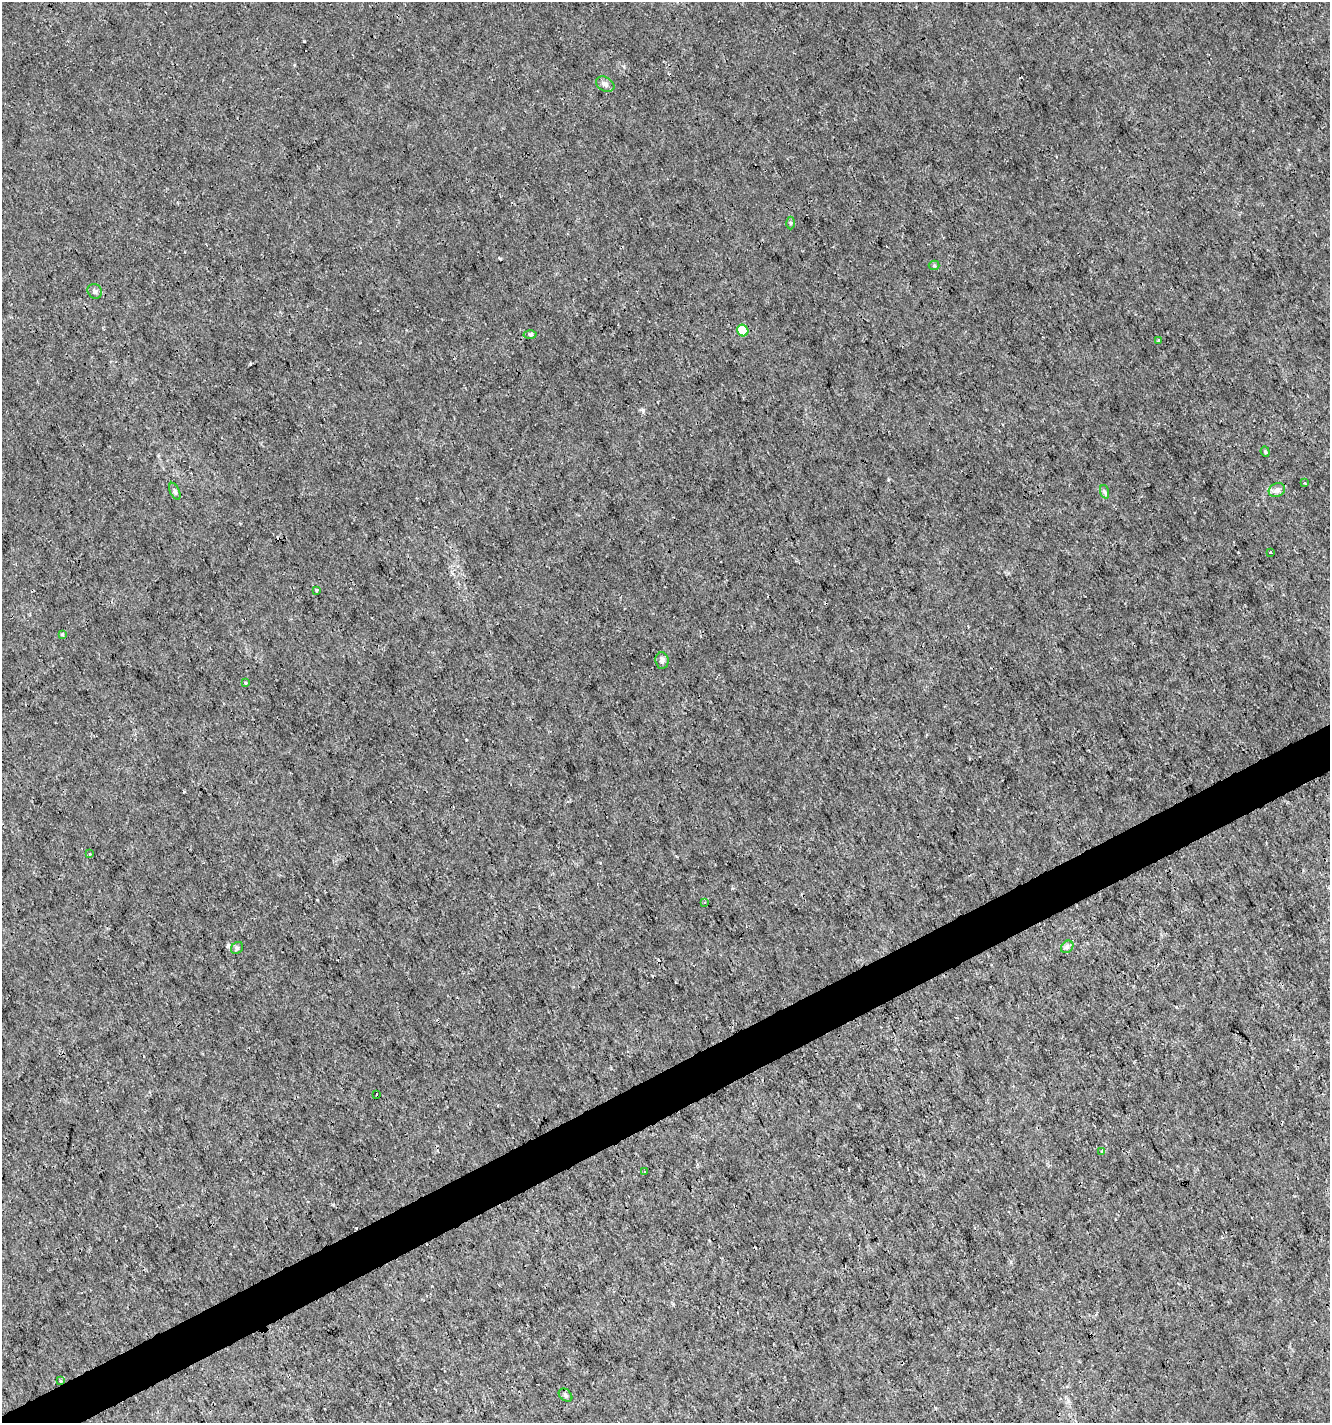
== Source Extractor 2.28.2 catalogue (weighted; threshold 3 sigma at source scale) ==
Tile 7 of 4 x 4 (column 3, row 2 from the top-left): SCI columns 2752-4079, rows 2848-4268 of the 5560 x 5690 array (HDU 1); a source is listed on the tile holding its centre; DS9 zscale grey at full resolution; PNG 1332 x 1425 px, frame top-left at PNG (2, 2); each listed source drawn as its Kron ellipse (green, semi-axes under 4 px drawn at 4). Shown black and unused: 3% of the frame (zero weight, under 3 of 4 exposures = <1% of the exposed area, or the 3 px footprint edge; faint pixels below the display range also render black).
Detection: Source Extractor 2.28.2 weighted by HDU 2 'WHT'; one run over the whole footprint, this tile lists its part. Background 1.03e-04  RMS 9.4e-04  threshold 0.00422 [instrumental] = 3 sigma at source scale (4.5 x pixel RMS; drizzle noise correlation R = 1.50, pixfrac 1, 0.0396/0.0396 arcsec/px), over >= 5 px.
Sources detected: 29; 3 cosmic-ray / hot-pixel residue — neither listed nor drawn; the other 26 listed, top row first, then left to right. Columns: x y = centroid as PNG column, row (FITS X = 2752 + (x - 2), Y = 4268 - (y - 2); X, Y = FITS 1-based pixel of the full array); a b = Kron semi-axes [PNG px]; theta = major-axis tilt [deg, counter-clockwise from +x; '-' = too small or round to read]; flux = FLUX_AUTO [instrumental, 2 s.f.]
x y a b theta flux
605 84 10 7 -30 0.34
790 223 6 4 -89 0.13
934 265 5 5 - 0.15
95 291 8 7 - 0.27
743 330 6 5 - 2
530 334 6 4 -1 0.14
1159 341 3 3 - 0.18
1265 452 5 4 - 0.11
1304 483 3 2 - 0.09
1277 490 8 6 26 0.34
175 491 9 4 -66 0.2
1105 492 7 4 -71 0.18
1270 552 3 2 - 0.064
316 590 3 3 - 0.21
62 634 3 3 - 0.29
662 660 8 6 -83 0.35
246 683 4 3 - 0.13
89 854 4 2 - 0.085
705 902 4 2 - 0.072
1067 947 7 5 45 0.22
237 948 6 5 - 0.2
376 1094 3 2 - 0.15
1102 1152 4 4 - 0.15
644 1171 2 2 - 0.099
61 1381 4 2 - 0.099
566 1395 8 5 -43 0.19
Overlapping masked pixels (flux is a lower limit): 1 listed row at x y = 61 1381
Unlisted compact peaks at least as high as the median listed source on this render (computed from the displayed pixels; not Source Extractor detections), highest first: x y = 643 410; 250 364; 304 41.